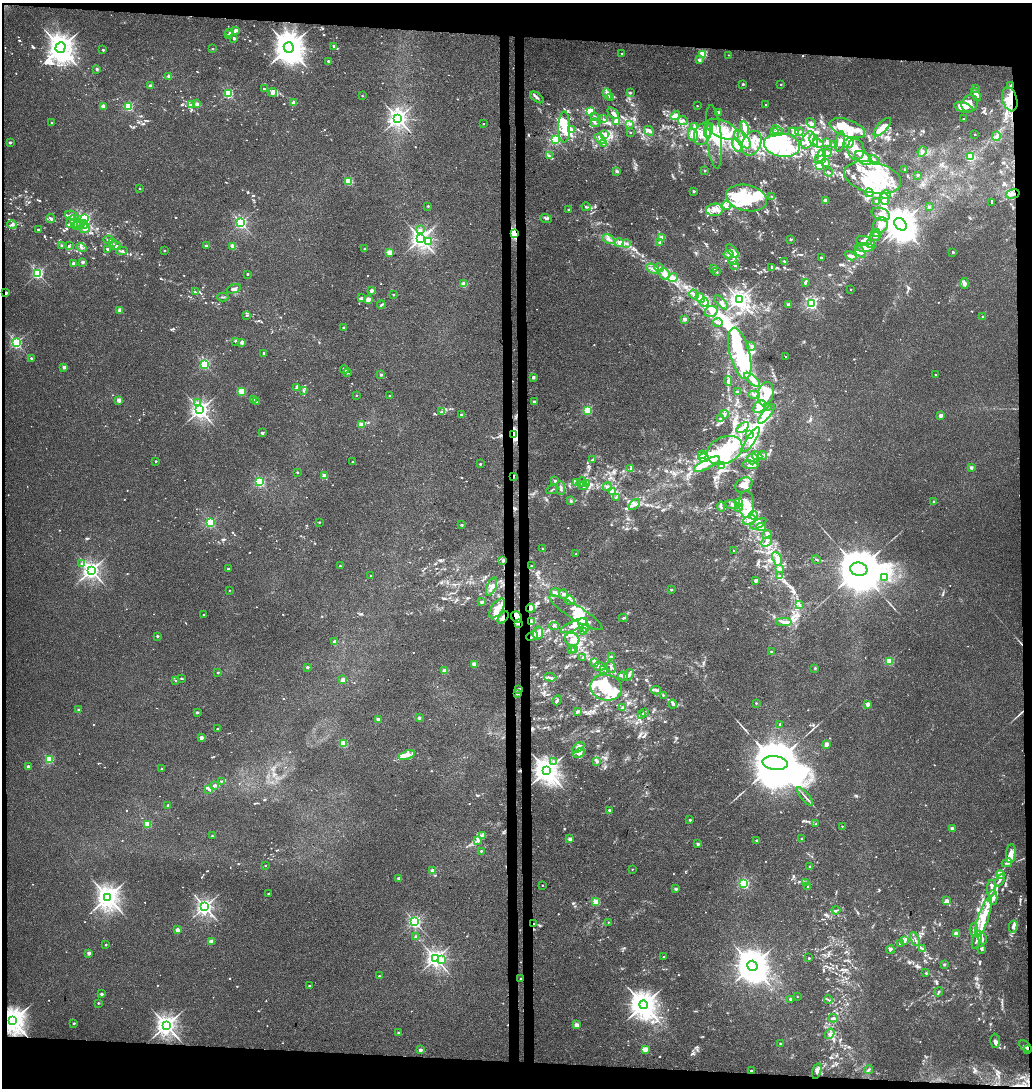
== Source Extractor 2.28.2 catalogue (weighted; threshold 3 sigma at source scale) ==
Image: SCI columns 271-4388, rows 12-4355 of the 4656 x 4358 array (HDU 1 of 3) = the unmasked area's bounding box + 8 px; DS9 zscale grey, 4 x 4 block average (1 PNG px = mean of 4 x 4 image px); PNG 1034 x 1090 px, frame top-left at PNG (2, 3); each listed source drawn as its Kron ellipse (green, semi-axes under 4 px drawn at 4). Shown black and unused: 9% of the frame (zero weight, under 3 of 4 exposures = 5% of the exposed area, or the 3 px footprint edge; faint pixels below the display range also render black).
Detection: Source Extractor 2.28.2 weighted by HDU 2 'WHT'. Background 0.0326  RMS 0.0041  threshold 0.0183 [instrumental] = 3 sigma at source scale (4.5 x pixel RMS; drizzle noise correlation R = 1.50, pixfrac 1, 0.0396/0.0396 arcsec/px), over >= 5 px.
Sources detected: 1337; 6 too faint to see at this stretch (4 x 4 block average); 28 inside a brighter object's white glare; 8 cosmic-ray / hot-pixel residue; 3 long thin detections or spike segments (spike, bleed or trail) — neither listed nor drawn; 31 coinciding with a brighter row at this scale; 264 inside a brighter listed object's ellipse — not listed separately; of the other 997, all 500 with FLUX_AUTO >= 2.36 (the completeness limit of this list) listed and drawn (497 fainter detections not listed), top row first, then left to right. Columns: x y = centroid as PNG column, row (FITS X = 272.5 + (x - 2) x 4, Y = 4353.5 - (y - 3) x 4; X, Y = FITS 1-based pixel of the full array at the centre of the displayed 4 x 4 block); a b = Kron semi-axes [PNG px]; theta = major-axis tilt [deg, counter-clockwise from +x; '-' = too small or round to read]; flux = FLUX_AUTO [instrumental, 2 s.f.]
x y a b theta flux
235 30 3 2 - 5
230 32 3 2 - 6.9
228 34 3 2 - 3.3
234 38 3 2 - 4.9
334 46 2 2 - 18
289 47 5 5 - 5300
61 48 5 5 - 3900
213 49 2 2 - 2.6
103 50 2 2 - 8.2
622 54 2 2 - 2.4
703 54 2 2 - 150
728 55 2 2 - 2.5
699 60 2 2 - 18
328 61 2 2 - 4.6
96 69 2 2 - 5.2
169 76 2 2 - 24
743 84 2 2 - 8.1
781 84 2 2 - 3.7
150 86 2 2 - 19
1011 86 3 3 - 4
975 88 2 2 - 11
265 89 2 2 - 5.5
273 92 4 3 - 9.6
228 93 2 2 - 260
630 93 2 2 - 4.6
607 94 6 4 -68 7.6
976 95 7 4 -64 14
362 96 2 2 - 3
537 97 8 2 -37 4.4
610 97 2 2 - 16
1010 99 12 7 -75 36
197 103 4 3 - 6.3
293 103 2 2 - 37
970 103 9 8 - 28
192 104 4 3 - 6
766 105 2 2 - 2.7
103 106 2 2 - 40
697 106 2 2 - 2.9
129 107 2 2 - 180
963 108 9 4 -16 44
590 111 2 2 - 150
613 113 7 4 -46 9.1
718 113 2 2 - 38
594 116 4 2 - 3.1
675 116 5 2 - 21
398 118 3 2 - 1300
604 119 4 2 - 2.6
963 119 2 2 - 7.1
683 120 5 3 - 5.9
616 121 4 2 - 3.6
51 123 2 2 - 2.5
484 123 2 2 - 2.8
595 123 4 2 - 3.1
811 123 5 2 - 4.3
629 124 2 2 - 2.4
564 127 15 6 90 31
695 127 3 3 - 4.2
882 127 11 5 47 36
847 128 18 8 -19 53
722 129 17 8 -24 57
745 129 7 4 -81 13
571 130 2 2 - 19
708 130 7 3 71 69
777 130 6 2 -42 5
649 131 5 3 - 6.5
774 132 4 2 - 3.7
793 132 5 3 - 4.7
799 132 4 3 - 3.9
630 133 2 2 - 6.5
703 134 12 8 65 35
975 134 2 2 - 2.8
605 135 3 2 - 2.6
693 135 6 4 -70 13
996 136 5 4 - 6.4
714 137 32 7 -84 54
556 139 2 2 - 460
600 139 6 3 -40 8.4
742 139 10 5 -50 23
808 140 9 5 64 17
814 140 6 3 -78 9.2
10 142 2 2 - 12
840 142 10 4 80 14
752 143 13 9 64 33
818 143 5 3 - 5
826 143 4 3 - 4
848 143 5 4 - 10
603 144 3 2 - 2.5
737 145 7 4 -63 14
782 145 18 12 -8 110
835 145 4 3 - 7.2
856 149 11 8 -82 26
922 152 5 2 - 4.9
827 153 4 3 - 4.2
549 155 3 2 - 2.9
820 156 8 3 60 8.3
970 157 2 2 - 190
863 158 9 5 -33 19
822 160 2 2 - 2.5
874 160 5 3 - 6.3
825 163 2 2 - 13
820 165 2 2 - 170
905 169 2 2 - 12
617 171 2 2 - 12
705 171 2 2 - 6.5
829 172 4 2 - 2.8
918 175 2 2 - 12
873 177 29 15 -13 150
348 181 2 2 - 150
140 188 2 2 - 2.6
694 191 2 2 - 8.1
869 193 4 3 - 4.7
1013 194 7 3 15 9
885 195 5 3 - 8
772 196 2 2 - 2.9
746 198 21 13 -13 93
885 199 6 3 -85 7.8
825 201 2 2 - 46
876 201 3 2 - 2.7
992 203 2 2 - 2.6
428 206 2 2 - 5.2
726 206 5 3 - 5.6
929 206 2 2 - 7.4
586 207 4 2 - 3.9
568 209 2 2 - 4
715 210 9 6 5 22
881 214 9 6 -19 22
72 216 7 4 -21 13
546 218 6 2 -22 4.7
50 219 4 3 - 5.2
84 219 2 2 - 460
71 221 6 3 60 7.1
76 223 6 2 -28 5.2
80 223 3 3 - 4.7
241 223 2 2 - 530
12 224 4 3 - 6.1
900 224 7 5 -47 5500
84 225 4 3 - 6.8
880 225 8 7 - 24
77 226 3 2 - 2.7
38 229 2 2 - 3.1
84 229 5 4 - 7.6
420 230 4 3 - 4.9
515 233 3 2 - 530
876 233 4 2 - 3
875 237 5 2 - 3.8
661 238 2 2 - 55
421 239 3 3 - 1500
609 239 7 2 -27 4.2
791 239 4 2 - 2.6
108 240 5 2 - 5.7
428 241 2 2 - 4.8
864 241 8 5 -7 16
113 242 3 2 - 3.4
619 243 4 2 - 4.4
626 243 3 2 - 2.5
660 243 2 2 - 16
870 244 3 2 - 3.3
62 245 4 2 - 3.9
115 245 6 3 -19 9
69 246 3 2 - 3.1
206 246 2 2 - 8.2
233 246 2 2 - 63
864 247 10 4 -2 16
81 248 5 2 - 4.1
365 249 2 2 - 4.8
107 250 4 2 - 4.4
122 251 6 3 4 6.3
164 251 2 2 - 4.5
732 251 8 2 -51 30
389 252 2 2 - 79
860 252 6 4 -51 8.8
953 252 2 2 - 8.4
729 254 5 3 - 6.4
851 256 6 4 -27 8.1
821 258 2 2 - 9.1
733 261 4 2 - 6.3
785 261 4 2 - 3.1
83 262 2 2 - 18
73 264 2 2 - 36
735 265 3 2 - 3.8
772 267 4 3 - 4.8
659 268 4 2 - 3.8
713 268 2 2 - 13
653 269 7 2 -30 6.5
717 272 2 2 - 5
38 273 2 2 - 470
247 274 2 2 - 6.6
664 274 6 5 - 13
673 277 5 3 - 6
805 283 4 2 - 3.3
464 284 2 2 - 73
964 284 5 3 - 9.1
234 289 7 2 19 7.2
371 290 2 2 - 26
850 290 2 2 - 2.8
195 292 4 2 - 3
6 293 2 2 - 24
694 294 5 3 - 6.2
394 295 2 2 - 4.4
223 297 6 2 1 3.8
361 298 3 2 - 4.1
700 298 5 4 - 8.5
368 299 2 2 - 46
739 299 2 2 - 1300
704 302 4 2 - 4.1
721 302 9 2 -47 3.4
381 304 4 2 - 3.4
788 304 2 2 - 21
811 304 2 2 - 460
120 310 2 2 - 48
711 312 6 5 - 10
247 315 4 2 - 2.9
983 316 2 2 - 5
685 319 2 2 - 32
718 323 5 3 - 4.6
343 328 2 2 - 9.8
235 341 3 2 - 3.7
242 342 2 2 - 21
16 343 2 2 - 460
751 346 4 2 - 4.4
264 353 2 2 - 5.6
740 353 26 10 -75 130
786 357 2 2 - 2.9
31 358 2 2 - 6.2
205 364 2 2 - 320
64 367 2 2 - 22
344 369 4 2 - 9.3
348 373 3 3 - 2.6
381 374 2 2 - 16
935 374 2 2 - 4.5
533 377 2 2 - 21
752 380 9 4 -40 17
728 381 5 2 - 4
297 388 3 3 - 3.3
304 390 4 3 - 3.3
241 392 2 2 - 120
737 392 2 2 - 19
766 394 12 7 75 32
754 395 5 2 - 4.7
357 396 2 2 - 3.5
390 396 2 2 - 4.6
253 399 2 2 - 20
119 400 2 2 - 46
256 402 2 2 - 14
534 402 2 2 - 20
198 403 4 2 - 4.4
760 407 7 5 39 17
768 407 2 2 - 2.9
200 410 3 3 - 1300
587 410 2 2 - 240
442 412 4 3 - 3.4
724 414 4 3 - 5.1
766 414 12 2 50 130
461 415 2 2 - 9.5
941 415 2 2 - 32
720 419 3 2 - 2.9
361 425 2 2 - 67
743 427 7 3 35 7.2
262 433 2 2 - 15
513 434 2 2 - 870
750 434 3 3 - 4.4
751 440 14 4 58 20
725 450 19 13 26 89
702 455 4 3 - 5.6
762 455 5 2 - 3.2
757 456 5 2 - 6.3
704 458 5 2 - 5.7
592 459 4 2 - 3.4
752 459 5 5 - 11
156 461 2 2 - 5.4
353 462 2 2 - 4.3
480 464 2 2 - 6.2
707 464 14 4 27 23
750 465 8 3 -4 9.6
722 466 4 2 - 3.8
971 467 2 2 - 18
631 469 3 3 - 3.2
297 472 2 2 - 6.6
324 475 2 2 - 42
514 476 3 2 - 2.8
555 481 2 2 - 9.8
260 482 2 2 - 320
576 482 4 2 - 3.4
581 482 5 3 - 5.6
586 483 4 2 - 4.4
744 485 9 7 33 19
583 486 4 2 - 3.8
607 487 4 2 - 3.6
561 488 7 3 -86 5.9
552 489 6 2 25 2.7
612 492 4 2 - 3.1
616 497 3 2 - 2.5
571 501 3 2 - 2.5
934 501 2 2 - 7.8
738 502 3 2 - 2.8
634 504 7 2 44 6.1
746 504 13 7 -89 38
732 505 7 3 -9 7.5
721 507 5 2 - 3.2
738 507 4 2 - 3.4
753 515 4 2 - 5.6
749 520 7 3 22 9.9
319 522 2 2 - 3.6
210 523 2 2 - 260
758 524 9 3 28 10
462 525 2 2 - 9.9
761 527 5 3 - 7.4
767 534 5 4 - 7.5
766 542 6 2 44 5.5
543 548 2 2 - 3.6
734 550 2 2 - 3.1
576 554 2 2 - 2.6
777 559 7 4 -64 15
816 559 5 2 - 2.7
503 560 3 2 - 3
82 563 2 2 - 5.7
340 566 2 2 - 4.3
531 566 2 2 - 2.6
780 568 2 2 - 12
228 569 2 2 - 5.1
859 569 8 6 -11 17000
91 570 3 3 - 1300
371 576 2 2 - 5.6
780 576 3 2 - 2.6
885 578 3 2 - 3.3
756 581 2 2 - 20
492 586 9 4 67 12
229 590 2 2 - 2.6
671 590 2 2 - 8
555 592 5 4 - 6.6
564 594 5 3 - 4.5
570 600 5 4 - 7.7
481 602 2 2 - 26
800 605 3 2 - 2.4
497 608 11 5 56 23
530 608 4 3 - 6.9
576 613 31 7 -32 37
204 615 2 2 - 3.8
503 617 7 3 50 13
516 617 6 5 - 11
623 618 4 2 - 3.3
531 622 3 2 - 3.2
784 622 8 3 1 11
518 624 4 3 - 4
574 625 14 4 23 20
584 625 7 5 -66 16
554 626 5 2 - 2.8
583 632 3 2 - 3.8
538 633 6 5 - 11
157 636 2 2 - 7.2
532 636 6 2 23 5.7
572 639 7 6 - 14
335 642 2 2 - 34
572 650 2 2 - 5.2
574 650 3 2 - 2.6
771 652 2 2 - 4.6
611 657 2 2 - 12
583 658 3 2 - 3.1
889 661 2 2 - 160
595 663 3 2 - 3.7
474 664 2 2 - 74
600 666 6 3 -5 10
307 667 2 2 - 10
611 667 6 3 -69 5.2
815 668 2 2 - 6.9
604 669 4 2 - 3.2
445 671 2 2 - 53
218 672 2 2 - 6.4
629 675 6 3 58 5.5
623 676 5 3 - 5.2
550 677 6 2 -3 4.6
181 678 3 2 - 2.5
176 680 2 2 - 3
343 680 2 2 - 48
606 687 16 13 -10 88
519 689 4 3 - 4.6
656 690 4 2 - 4.9
517 694 3 2 - 3.4
663 695 2 2 - 5.1
557 700 5 2 - 3.6
756 703 2 2 - 4.2
673 704 4 3 - 4.3
868 704 2 2 - 35
622 707 3 3 - 2.4
79 710 2 2 - 21
577 711 4 3 - 3.6
197 712 2 2 - 9.9
644 712 3 2 - 2.4
641 714 3 2 - 2.4
419 718 2 2 - 16
378 719 2 2 - 29
780 724 2 2 - 14
217 729 2 2 - 4.9
201 737 2 2 - 30
343 743 2 2 - 130
826 744 2 2 - 54
578 747 7 3 37 7.4
579 753 6 4 26 8.8
407 755 8 4 19 23
49 759 2 2 - 190
553 761 2 2 - 4
597 762 3 2 - 2.9
775 763 12 7 -6 28000
28 766 2 2 - 13
162 769 2 2 - 4.8
547 770 4 3 - 3000
221 781 4 2 - 2.4
214 786 4 3 - 5.1
209 789 4 3 - 5.5
805 796 11 2 -50 6.4
168 805 2 2 - 7.8
609 810 2 2 - 18
690 820 2 2 - 8.1
148 824 2 2 - 110
816 824 2 2 - 3.1
842 826 2 2 - 4.1
952 829 2 2 - 30
482 835 4 3 - 5
212 836 2 2 - 3.5
570 839 2 2 - 32
802 839 2 2 - 8.6
478 841 4 2 - 4.2
757 841 2 2 - 17
698 844 2 2 - 17
481 851 2 2 - 5.2
1011 853 9 5 84 22
1007 863 5 2 - 5
265 866 2 2 - 2.7
810 866 2 2 - 3.5
632 869 2 2 - 2.6
433 871 2 2 - 44
1000 875 4 3 - 5.8
399 878 2 2 - 18
1000 880 6 2 62 5
744 883 2 2 - 290
805 883 3 3 - 3.3
542 885 2 2 - 2.6
808 886 2 2 - 3.2
991 888 8 3 86 8.7
676 889 2 2 - 17
268 894 2 2 - 5
108 897 4 3 - 2600
993 897 7 3 89 13
947 901 2 2 - 38
596 902 2 2 - 98
205 907 3 2 - 1100
836 910 4 2 - 2.9
983 917 21 5 72 56
415 922 2 2 - 570
608 922 2 2 - 2.8
534 924 3 2 - 3
1013 927 6 4 78 10
178 930 2 2 - 37
974 930 6 3 -90 6.7
956 934 2 2 - 67
416 937 2 2 - 14
982 938 6 3 -76 6.3
915 939 7 2 -65 4.4
905 940 4 3 - 5.6
977 940 9 2 73 7.4
211 941 2 2 - 46
900 943 4 3 - 2.9
106 945 2 2 - 7
890 949 4 3 - 4.2
922 949 4 3 - 4.4
981 949 3 3 - 4.4
89 953 2 2 - 27
663 957 2 2 - 3.1
809 958 2 2 - 2.4
435 959 3 2 - 1300
442 960 2 2 - 31
944 964 3 2 - 3.4
752 966 5 4 - 4500
925 973 4 2 - 2.4
379 976 2 2 - 6.9
521 979 2 2 - 6.6
309 986 2 2 - 4.8
938 992 4 2 - 3.3
101 994 2 2 - 14
797 997 2 2 - 2.5
790 999 2 2 - 20
828 1000 4 2 - 2.5
98 1003 2 2 - 4
644 1005 4 4 - 3500
833 1018 5 2 - 6.1
13 1021 3 3 - 3700
74 1023 2 2 - 9
166 1025 3 3 - 1900
576 1025 2 2 - 44
399 1033 2 2 - 11
830 1034 5 2 - 4
995 1041 7 4 -89 7.6
780 1044 2 2 - 7
1025 1046 7 2 -42 5.1
645 1049 2 2 - 82
420 1050 2 2 - 23
1027 1050 3 3 - 5.5
869 1070 4 2 - 2.8
751 1071 2 2 - 7.6
817 1071 8 4 74 9
Overlapping masked pixels (flux is a lower limit): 18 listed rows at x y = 1011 86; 1010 99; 1013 194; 515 233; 6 293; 513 434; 514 476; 503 560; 530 608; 503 617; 516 617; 518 624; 532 636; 519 689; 534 924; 13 1021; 1025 1046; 1027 1050
Diffuse or blended objects may show on this block-average render without a row.